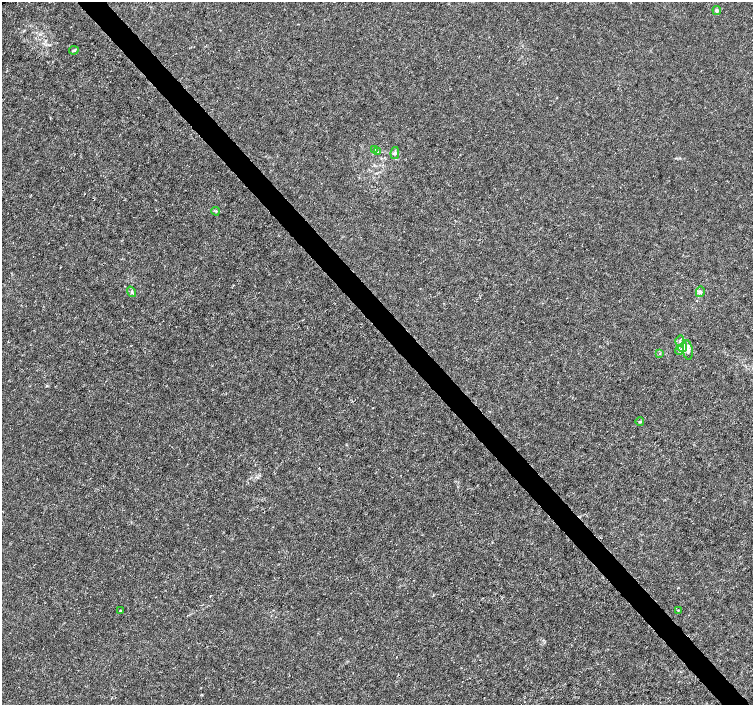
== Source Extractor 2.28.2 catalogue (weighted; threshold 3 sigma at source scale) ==
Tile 6 of 4 x 4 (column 2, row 2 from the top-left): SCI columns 1508-3008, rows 3020-4424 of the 6012 x 5974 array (HDU 1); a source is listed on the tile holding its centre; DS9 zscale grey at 2 x 2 block average (1 PNG px = mean of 2 x 2 image px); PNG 755 x 707 px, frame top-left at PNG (2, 2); each listed source drawn as its Kron ellipse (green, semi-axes under 4 px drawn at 4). Shown black and unused: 4% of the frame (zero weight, under 3 of 4 exposures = <1% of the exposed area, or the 3 px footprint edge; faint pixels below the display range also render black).
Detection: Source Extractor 2.28.2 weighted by HDU 2 'WHT'; one run over the whole footprint, this tile lists its part. Background 8.57e-04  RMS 0.0013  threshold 0.00599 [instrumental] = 3 sigma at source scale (4.5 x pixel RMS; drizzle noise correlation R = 1.50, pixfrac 1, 0.0396/0.0396 arcsec/px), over >= 5 px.
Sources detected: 16; all 16 listed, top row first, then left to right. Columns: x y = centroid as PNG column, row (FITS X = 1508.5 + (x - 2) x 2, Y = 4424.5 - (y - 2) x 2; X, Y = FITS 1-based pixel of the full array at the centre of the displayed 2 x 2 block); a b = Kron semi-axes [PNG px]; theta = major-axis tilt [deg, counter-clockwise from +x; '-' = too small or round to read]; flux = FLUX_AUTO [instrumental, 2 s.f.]
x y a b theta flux
717 10 4 4 - 0.71
74 50 5 3 - 0.35
374 150 3 2 - 0.16
377 152 4 3 - 0.43
395 153 6 4 80 0.67
216 211 4 2 - 0.37
132 292 5 3 - 0.56
700 292 5 4 - 0.71
680 341 5 3 - 0.48
683 347 4 4 - 1.6
679 350 4 3 - 0.48
688 350 9 5 -83 1.4
660 354 3 2 - 0.19
640 422 4 2 - 0.35
678 610 2 2 - 0.17
121 611 2 2 - 0.43
Diffuse or blended objects may show on this block-average render without a row.